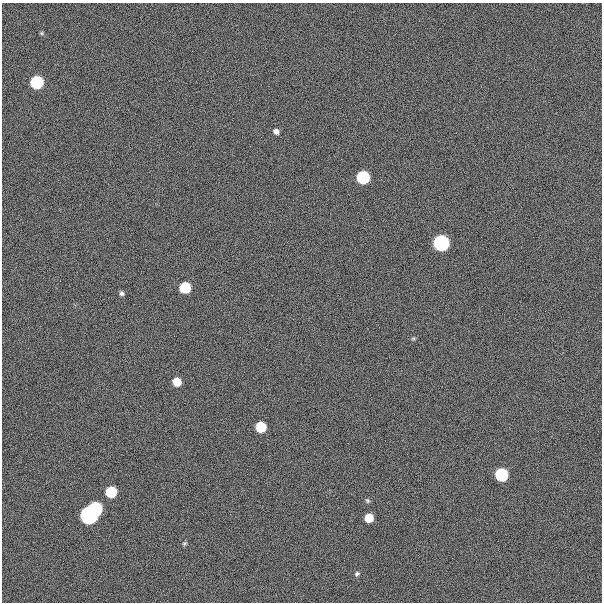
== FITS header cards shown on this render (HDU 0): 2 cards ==
NAXIS1  =                  600
NAXIS2  =                  600

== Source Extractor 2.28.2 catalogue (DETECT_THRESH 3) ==
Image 600 x 600 px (HDU 0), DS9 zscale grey, 1 PNG px = 1 image px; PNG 604 x 604 px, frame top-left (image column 1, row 600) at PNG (2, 3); no overlay
Background 300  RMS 19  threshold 57.8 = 3 sigma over >= 5 px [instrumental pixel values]
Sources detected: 18; all 18 listed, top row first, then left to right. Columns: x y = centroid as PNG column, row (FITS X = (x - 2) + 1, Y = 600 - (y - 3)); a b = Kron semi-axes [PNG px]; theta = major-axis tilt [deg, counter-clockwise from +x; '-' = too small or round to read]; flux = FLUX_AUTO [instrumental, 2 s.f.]
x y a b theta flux
41 33 5 5 - 1.6e+03
37 82 7 7 - 2.0e+05
276 131 6 5 - 5.7e+03
363 177 7 7 - 2.0e+05
441 243 7 7 - 6.0e+05
185 287 7 7 - 8.5e+04
122 293 6 5 - 3.3e+03
413 338 7 4 1 1.8e+03
177 382 6 6 - 2.8e+04
261 427 7 7 - 7.1e+04
501 475 7 7 - 2.0e+05
111 492 7 7 - 9.3e+04
367 500 7 6 - 2.2e+03
96 508 7 7 - 2.2e+05
89 515 7 7 - 1.0e+06
369 518 6 6 - 3.0e+04
184 543 6 5 - 1.9e+03
357 574 6 5 - 2.8e+03